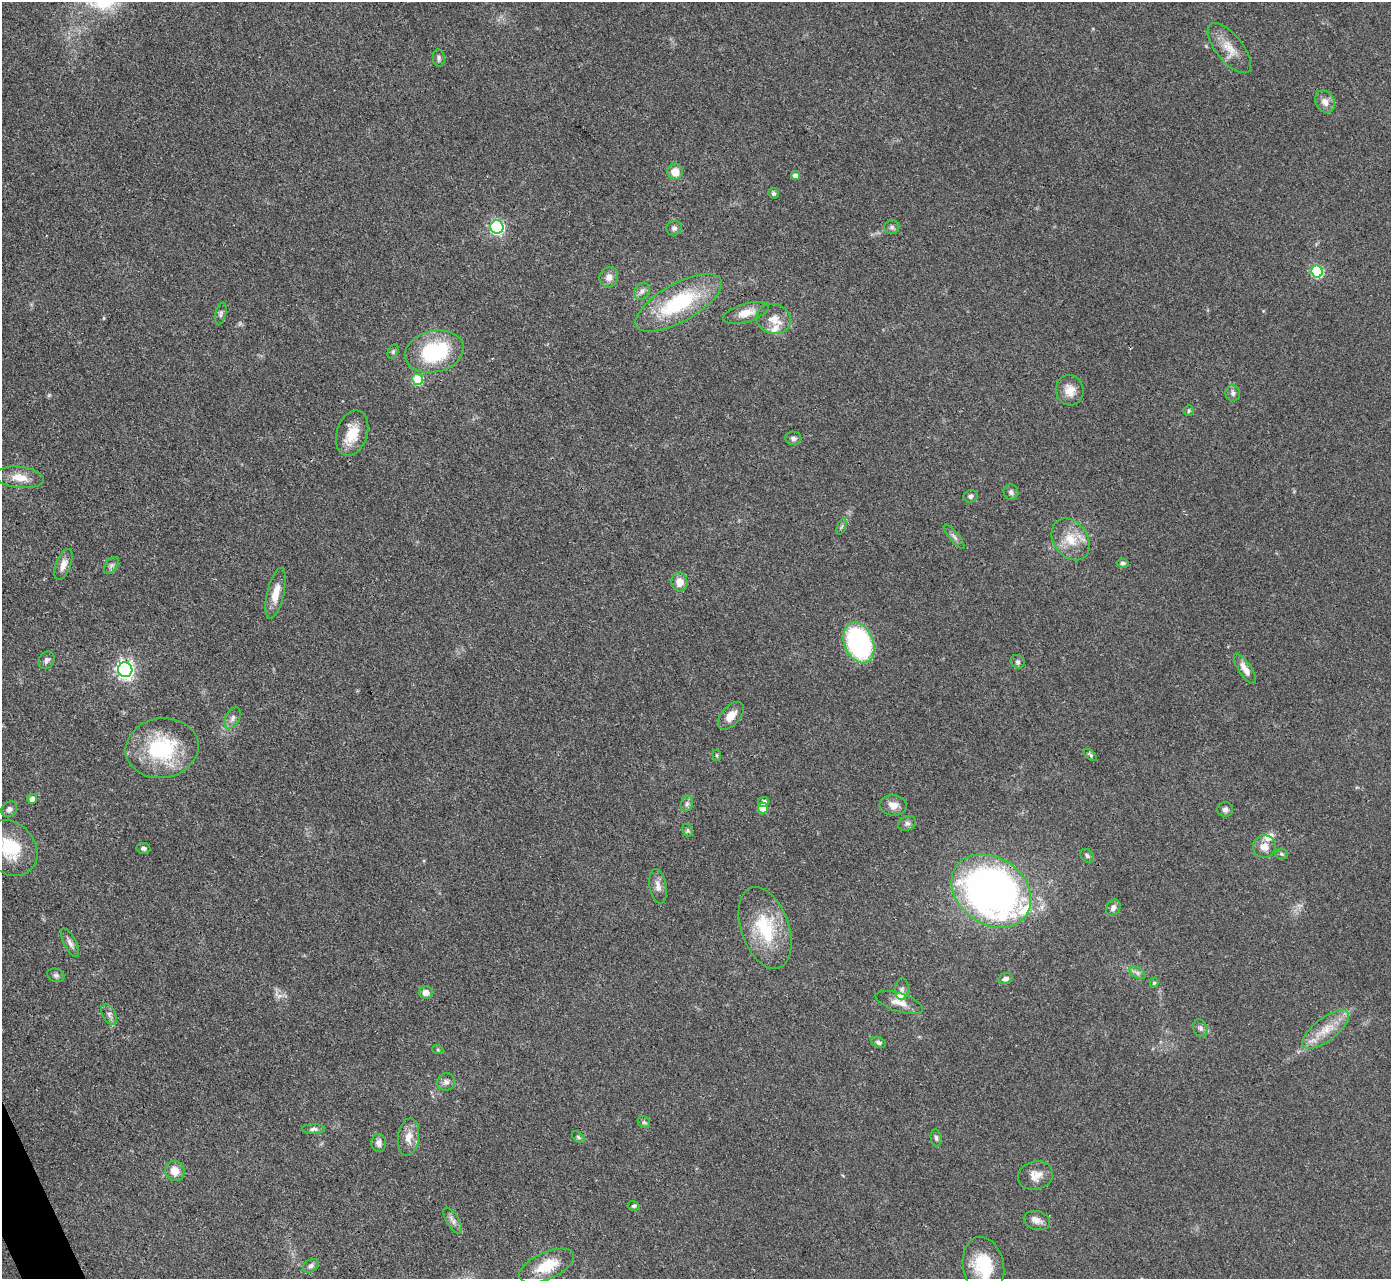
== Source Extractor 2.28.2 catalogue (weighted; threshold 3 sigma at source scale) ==
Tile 7 of 4 x 4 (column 3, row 2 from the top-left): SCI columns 2778-4166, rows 2707-3983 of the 5555 x 5545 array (HDU 1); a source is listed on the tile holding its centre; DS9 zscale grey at full resolution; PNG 1393 x 1281 px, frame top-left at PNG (2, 2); each listed source drawn as its Kron ellipse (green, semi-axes under 4 px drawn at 4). Shown black and unused: <1% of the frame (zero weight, under 3 of 4 exposures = <1% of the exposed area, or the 3 px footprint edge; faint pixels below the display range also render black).
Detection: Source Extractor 2.28.2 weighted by HDU 2 'WHT'; one run over the whole footprint, this tile lists its part. Background 0.07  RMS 0.0052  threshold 0.0235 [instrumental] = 3 sigma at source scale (4.5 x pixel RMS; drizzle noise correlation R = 1.50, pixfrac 1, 0.05/0.05 arcsec/px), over >= 5 px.
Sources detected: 95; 4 inside a brighter listed object's ellipse — not listed separately; the other 91 listed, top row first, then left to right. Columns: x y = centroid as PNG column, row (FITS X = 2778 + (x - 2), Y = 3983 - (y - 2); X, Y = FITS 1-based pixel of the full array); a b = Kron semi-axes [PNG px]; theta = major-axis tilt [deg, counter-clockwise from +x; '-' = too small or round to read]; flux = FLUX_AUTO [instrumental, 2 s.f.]
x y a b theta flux
1229 48 30 13 -51 9.3
439 58 9 6 -83 1.4
1325 102 12 9 -59 4
675 172 8 8 - 6.4
795 176 4 4 - 3.2
773 193 5 5 - 1
497 227 7 6 - 90
892 227 7 7 - 1.4
674 228 8 7 - 1.5
1317 271 6 5 - 47
609 277 10 9 - 3.6
642 291 9 7 57 2
679 303 48 19 29 46
746 313 23 9 16 6.7
221 314 11 5 76 1.4
774 319 17 15 -17 7
393 351 7 5 63 0.95
434 352 30 20 13 43
418 379 5 5 - 24
1070 390 15 13 -75 6.5
1233 393 8 7 - 1.9
1189 411 5 5 - 0.93
352 433 23 15 71 12
793 438 8 7 - 1.7
19 477 24 10 -6 7.8
1011 492 8 7 - 1.6
970 496 7 6 - 1.4
842 526 8 3 71 0.95
954 537 15 4 -51 1.8
1071 539 23 17 -54 12
1123 563 6 4 -6 1
63 564 16 7 69 4.1
111 566 10 6 53 1.7
679 582 9 8 - 5.3
276 593 26 8 77 7.5
859 643 21 14 -67 78
47 660 9 7 56 1.7
1018 662 7 6 - 1.1
1245 669 17 6 -57 4.4
125 670 7 7 - 200
731 716 16 9 48 5.3
233 718 11 7 64 2.2
162 748 37 30 9 43
717 755 6 4 -83 0.66
1090 755 7 4 -43 0.86
32 799 5 5 - 4.2
763 802 5 5 - 2.2
687 804 8 6 69 1.5
893 805 13 10 -7 4.5
763 808 5 5 - 12
9 809 8 7 - 2
1225 809 8 7 - 1.9
907 823 9 7 25 1.6
688 830 7 5 -61 0.91
1264 847 11 11 - 4.8
10 848 30 24 -49 25
143 848 7 5 -6 1.4
1282 854 6 5 - 0.85
1087 856 8 5 -46 1.1
658 886 17 8 -80 3.6
991 891 43 33 -35 280
1113 908 8 6 56 2.5
765 928 42 24 -71 30
70 943 16 6 -62 2.7
1138 973 9 5 -32 1.6
56 975 9 6 -18 1.4
1005 978 7 5 19 2.1
1154 983 5 4 - 0.76
902 989 11 7 86 1.8
426 992 7 6 - 3.7
899 1002 24 9 -18 5.4
109 1014 11 6 -61 2.2
1200 1028 9 7 -66 1.8
1325 1029 28 11 37 11
879 1042 8 5 -21 1.4
438 1050 5 3 - 0.6
446 1082 9 8 - 2.2
644 1122 6 5 - 0.93
314 1129 11 5 0 1.6
408 1137 19 10 83 6.2
578 1137 7 4 -37 0.93
936 1138 8 5 -81 1.3
379 1143 9 7 -85 2.4
175 1171 10 9 - 5.8
1035 1175 18 14 16 5.9
634 1206 6 4 -11 0.87
453 1221 15 6 -58 2.5
1037 1221 13 9 -14 3.4
311 1266 8 6 31 1.6
547 1266 29 13 24 16
983 1266 30 20 -78 23
Overlapping masked pixels (flux is a lower limit): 1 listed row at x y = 991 891
Isophote crosses this tile's border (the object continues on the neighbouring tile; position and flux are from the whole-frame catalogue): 2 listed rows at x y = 10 848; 983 1266